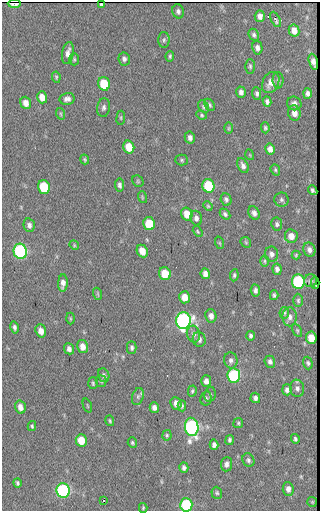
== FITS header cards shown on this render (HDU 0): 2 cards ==
NAXIS1  =                  318
NAXIS2  =                  509

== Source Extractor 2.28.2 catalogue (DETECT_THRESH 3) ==
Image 318 x 509 px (HDU 0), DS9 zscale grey, 1 PNG px = 1 image px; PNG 322 x 513 px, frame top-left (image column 1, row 509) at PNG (2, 2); each listed source drawn as its Kron ellipse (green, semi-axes under 4 px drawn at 4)
Background 41.9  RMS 6.6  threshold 19.7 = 3 sigma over >= 5 px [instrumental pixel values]
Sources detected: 140; all 140 listed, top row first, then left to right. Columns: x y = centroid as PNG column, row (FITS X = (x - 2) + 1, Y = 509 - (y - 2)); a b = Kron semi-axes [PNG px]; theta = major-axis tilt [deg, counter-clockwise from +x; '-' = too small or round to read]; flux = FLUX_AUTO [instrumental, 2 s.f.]
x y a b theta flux
14 4 6 3 1 2100
101 4 4 3 - 520
178 11 7 5 -70 1200
260 16 5 5 - 2100
275 19 8 4 -63 1200
294 31 6 5 - 3200
254 35 6 5 - 1000
164 40 8 5 89 940
257 48 7 5 -76 1700
68 53 11 5 81 2400
170 56 5 3 - 710
74 59 6 5 - 700
124 59 6 5 - 1200
313 62 8 4 -75 2000
250 66 7 5 -89 860
56 77 6 4 -80 610
278 80 8 5 -89 1000
271 82 11 8 61 3800
104 84 7 5 -75 15000
241 92 6 5 - 1500
257 93 6 4 -83 1100
307 93 5 4 - 1300
42 97 6 5 - 3600
67 99 7 5 13 1700
267 102 5 4 - 1100
26 103 6 5 - 3200
294 103 7 6 - 1700
210 105 6 4 -62 770
203 107 7 4 -54 780
103 108 9 6 82 1300
294 113 7 6 - 3100
61 114 6 3 -71 520
202 115 5 4 - 600
121 118 7 3 82 510
229 128 6 4 89 490
265 128 5 4 - 700
190 137 6 5 - 1700
129 147 6 5 - 7800
270 149 6 4 -78 2300
250 155 5 3 - 380
85 159 5 4 - 530
182 160 6 5 - 760
243 166 8 5 -64 1700
275 170 6 4 -70 630
138 181 6 5 - 550
119 185 6 4 -82 1100
208 186 7 6 - 21000
44 187 7 6 - 18000
313 190 5 4 - 1100
142 197 6 3 -72 530
226 199 6 5 - 1100
281 200 7 7 - 1100
208 206 5 4 - 510
254 213 7 5 -63 1600
187 214 6 5 - 5400
225 214 6 4 -48 940
196 218 7 5 -75 1700
149 224 6 6 - 13000
277 224 7 5 -80 860
29 225 7 5 -76 1600
198 231 6 4 -57 550
291 236 7 6 - 3200
246 242 6 4 -46 580
220 243 6 4 -70 490
74 245 5 4 - 470
309 250 7 6 - 1700
20 251 8 6 -77 69000
142 251 6 5 - 4600
271 254 7 6 - 1700
296 255 4 4 - 540
265 261 6 3 -90 540
277 269 5 4 - 1600
165 274 6 5 - 9400
205 274 5 4 - 2100
234 275 6 4 81 730
298 281 7 6 - 42000
311 281 6 6 - 1400
63 283 8 5 86 2200
315 283 6 2 -86 550
255 290 6 4 -81 1300
98 294 6 4 -71 510
274 295 5 3 - 750
184 297 6 5 - 4600
298 300 7 5 -88 770
284 313 6 5 - 620
211 316 7 5 -78 2300
290 317 9 7 -88 2200
70 319 6 3 -90 430
183 321 8 7 - 120000
14 327 6 4 -78 1100
297 330 7 4 -64 580
41 331 7 5 -71 3000
193 334 8 6 -78 1700
251 336 4 4 - 880
311 338 6 5 - 6900
199 339 7 6 - 1600
82 347 7 5 -78 3200
132 347 6 5 - 900
69 349 6 4 -68 1600
231 360 8 6 -80 1400
270 362 6 5 - 1300
308 363 6 4 -72 840
104 375 7 5 -72 1100
234 375 7 6 - 44000
101 381 5 5 - 660
206 381 6 5 - 2100
93 383 6 5 - 650
297 388 8 7 - 1600
287 390 5 5 - 1600
192 391 6 4 74 640
210 394 7 5 78 830
138 396 9 5 73 1200
206 398 7 5 78 820
255 398 5 5 - 1300
176 403 6 5 - 2500
87 406 7 2 -69 330
182 406 5 4 - 740
20 407 6 5 - 2700
154 407 5 4 - 1900
110 421 5 3 - 510
238 423 5 5 - 610
32 426 5 3 - 660
192 427 9 7 -85 92000
167 435 5 4 - 740
295 439 5 3 - 820
81 440 6 5 - 6900
230 440 5 4 - 870
132 443 5 4 - 670
214 445 5 4 - 1500
248 460 7 5 -60 1000
226 464 7 5 86 1600
184 468 5 4 - 1100
17 483 5 3 - 800
288 489 7 5 -84 2000
63 491 7 6 - 68000
217 493 6 5 - 720
104 500 3 2 - 940
312 502 5 5 - 480
186 505 7 6 - 27000
143 508 5 4 - 550
At the frame edge (FLAGS 8, measured only in part): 2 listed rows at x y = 14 4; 186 505